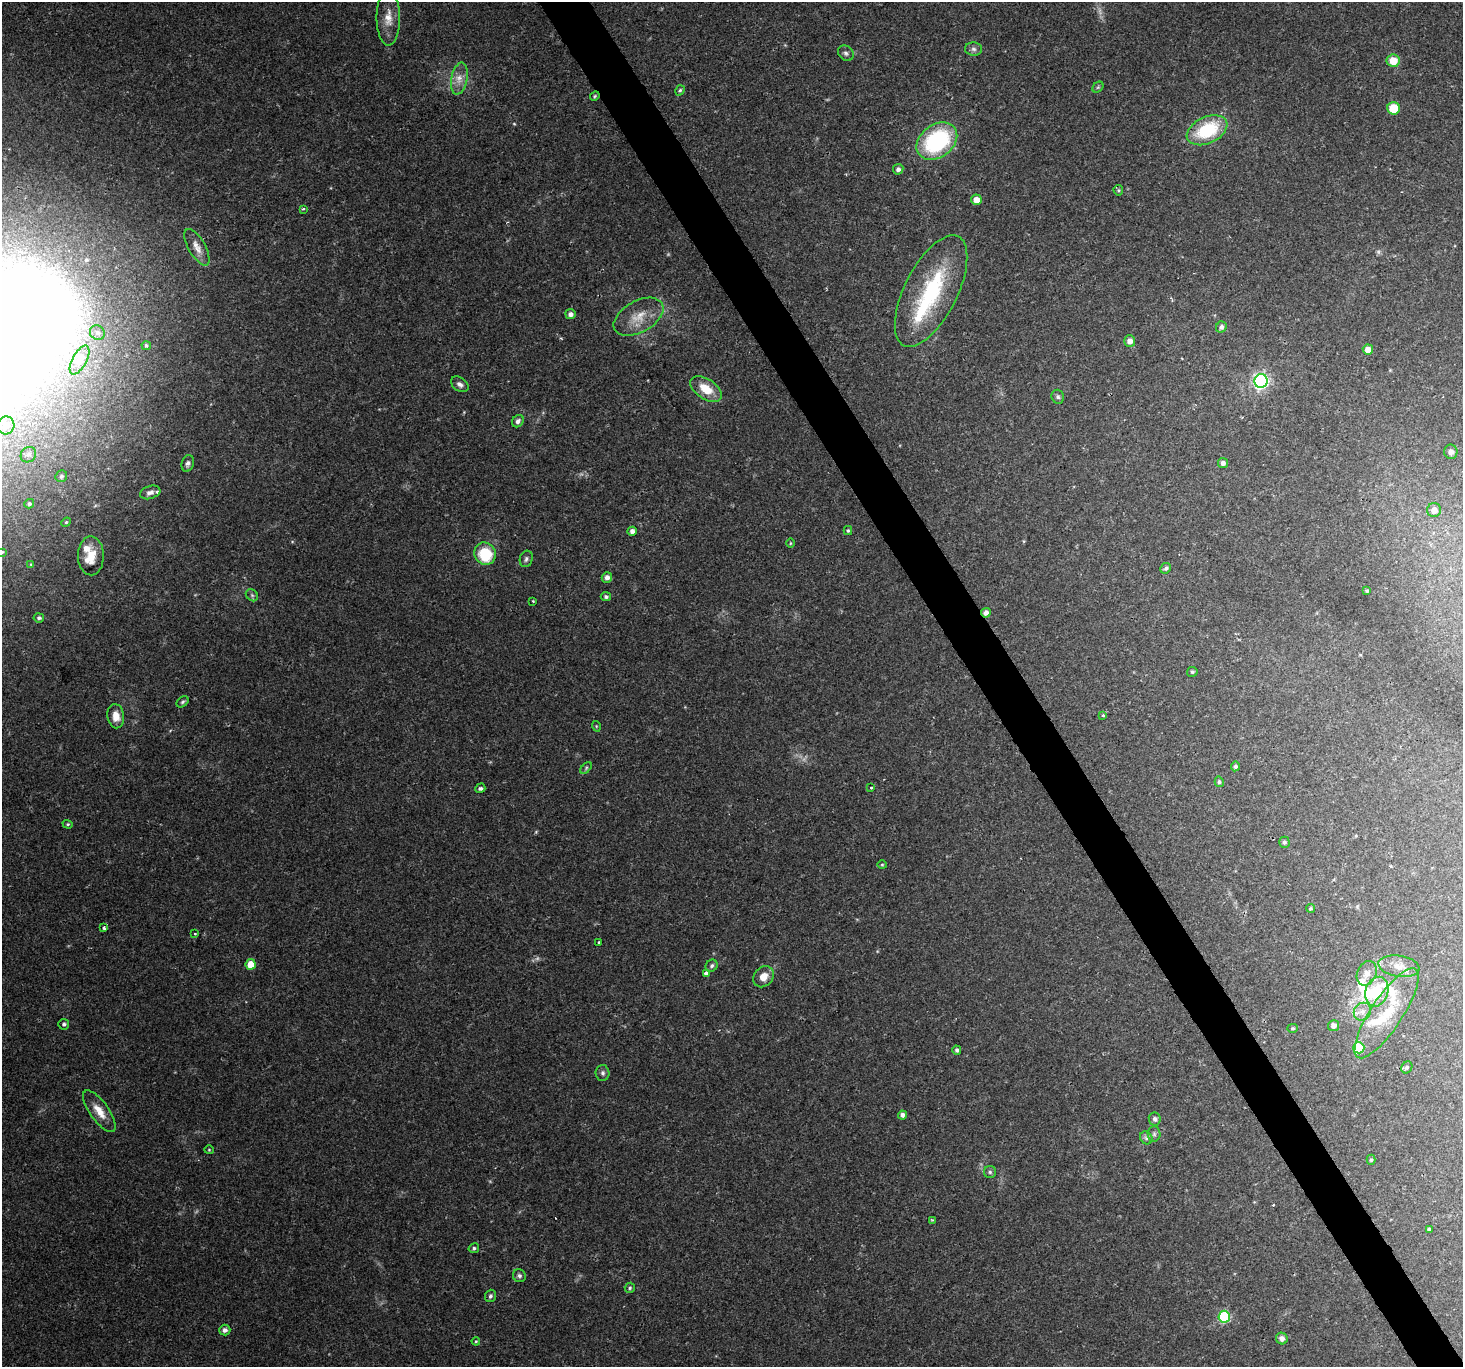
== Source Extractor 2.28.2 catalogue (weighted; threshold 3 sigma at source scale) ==
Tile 6 of 4 x 4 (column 2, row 2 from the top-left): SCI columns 1466-2926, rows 2921-4285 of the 6101 x 5900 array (HDU 1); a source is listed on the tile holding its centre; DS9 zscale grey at full resolution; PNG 1465 x 1369 px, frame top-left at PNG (2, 2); each listed source drawn as its Kron ellipse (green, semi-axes under 4 px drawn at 4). Shown black and unused: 3% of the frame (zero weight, under 2 of 3 exposures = <1% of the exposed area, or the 3 px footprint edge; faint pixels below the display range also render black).
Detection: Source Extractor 2.28.2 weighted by HDU 2 'WHT'; one run over the whole footprint, this tile lists its part. Background 0.0506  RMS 0.0037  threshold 0.0166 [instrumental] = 3 sigma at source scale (4.5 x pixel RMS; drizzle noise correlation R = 1.50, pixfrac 1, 0.0396/0.0396 arcsec/px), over >= 5 px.
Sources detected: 121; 3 too faint to see at this stretch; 3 inside a brighter object's white glare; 3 cosmic-ray / hot-pixel residue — neither listed nor drawn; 5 inside a brighter listed object's ellipse — not listed separately; the other 107 listed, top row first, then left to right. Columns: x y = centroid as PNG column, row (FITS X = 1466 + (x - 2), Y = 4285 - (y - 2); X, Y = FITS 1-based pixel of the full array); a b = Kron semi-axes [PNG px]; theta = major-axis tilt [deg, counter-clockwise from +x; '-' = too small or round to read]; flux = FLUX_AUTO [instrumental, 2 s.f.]
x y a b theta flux
388 18 27 11 -90 5.8
974 49 8 6 -3 1.2
846 53 8 7 - 1.1
1393 61 6 6 - 6.3
459 79 16 8 79 3.5
1098 87 6 4 45 0.58
680 90 5 4 - 0.67
595 96 5 4 - 0.49
1394 108 6 6 - 9.4
1207 130 21 13 25 22
937 141 22 16 37 41
898 169 5 5 - 1.2
1118 190 5 5 - 0.51
976 200 5 5 - 3.3
303 209 4 3 - 0.47
197 247 20 8 -60 3.4
931 291 61 26 63 38
570 314 5 5 - 1.6
639 317 27 15 29 7.9
1221 327 6 5 - 1.1
97 333 8 7 - 1.3
1130 341 6 5 - 2.1
146 346 5 4 - 1.3
1368 349 5 5 - 3.1
79 360 16 7 61 2.8
1261 381 7 6 - 100
460 384 10 6 -37 1.4
706 389 17 10 -33 7.3
1058 397 7 6 - 0.83
518 421 7 5 52 1.2
6 425 9 8 - 2.5
1451 452 7 6 - 1.5
28 455 8 7 - 1.3
188 463 8 6 74 1.2
1223 463 5 5 - 1.4
61 476 6 5 - 0.88
150 492 10 6 18 1.5
29 504 5 4 - 0.68
1434 510 7 7 - 2.6
66 522 5 4 - 0.41
632 531 4 4 - 1.7
848 531 4 4 - 0.51
790 543 5 3 - 0.37
2 552 4 4 - 0.43
485 554 11 10 - 17
91 556 19 13 -89 6.1
526 559 8 6 72 1
31 564 4 4 - 0.3
1166 568 6 5 - 0.79
607 577 5 5 - 1.8
1367 591 4 3 - 0.45
252 595 7 5 -44 0.69
606 597 5 4 - 0.77
533 601 3 3 - 0.45
986 613 5 5 - 1.9
39 618 5 4 - 0.75
1192 672 5 5 - 0.69
183 702 7 4 40 0.67
1103 715 4 3 - 0.55
116 716 12 8 -82 4.2
596 726 5 3 - 0.32
1235 766 5 4 - 1
586 768 7 4 46 0.59
1219 782 5 4 - 0.76
871 787 3 3 - 1.7
480 788 5 4 - 0.79
68 824 5 4 - 0.5
1284 842 5 5 - 0.81
882 865 4 4 - 0.43
1310 908 4 4 - 0.56
104 928 4 3 - 1
195 934 3 2 - 0.42
598 942 2 2 - 0.43
251 964 5 5 - 6
712 966 6 5 - 0.81
1399 966 21 10 -9 4.7
706 973 4 3 - 2
1367 973 13 9 66 2.6
763 977 11 9 48 4.1
1377 992 15 11 74 14
1362 1012 9 8 - 2.3
1387 1013 53 16 57 18
64 1024 5 5 - 0.74
1333 1026 5 5 - 1.8
1293 1028 5 4 - 0.52
1359 1048 5 5 - 19
957 1050 4 4 - 0.96
1407 1067 6 5 - 0.72
603 1073 8 7 - 1.1
99 1111 24 9 -54 5.4
902 1115 4 4 - 1.4
1155 1119 6 6 - 1
1154 1134 8 6 -89 0.93
1146 1138 7 5 -46 0.88
209 1150 4 4 - 0.4
1371 1160 5 4 - 0.6
990 1172 6 6 - 0.77
933 1220 4 2 - 0.39
1429 1229 3 3 - 0.55
474 1248 5 4 - 0.73
519 1276 7 6 - 0.96
630 1288 5 5 - 0.63
490 1296 6 5 - 0.82
1224 1317 6 6 - 34
225 1330 5 5 - 1.4
1282 1339 6 5 - 1.8
476 1341 4 4 - 0.36
Overlapping masked pixels (flux is a lower limit): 2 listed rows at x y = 595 96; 986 613
Isophote crosses this tile's border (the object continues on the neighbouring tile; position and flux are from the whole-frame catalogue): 2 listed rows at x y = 6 425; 2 552